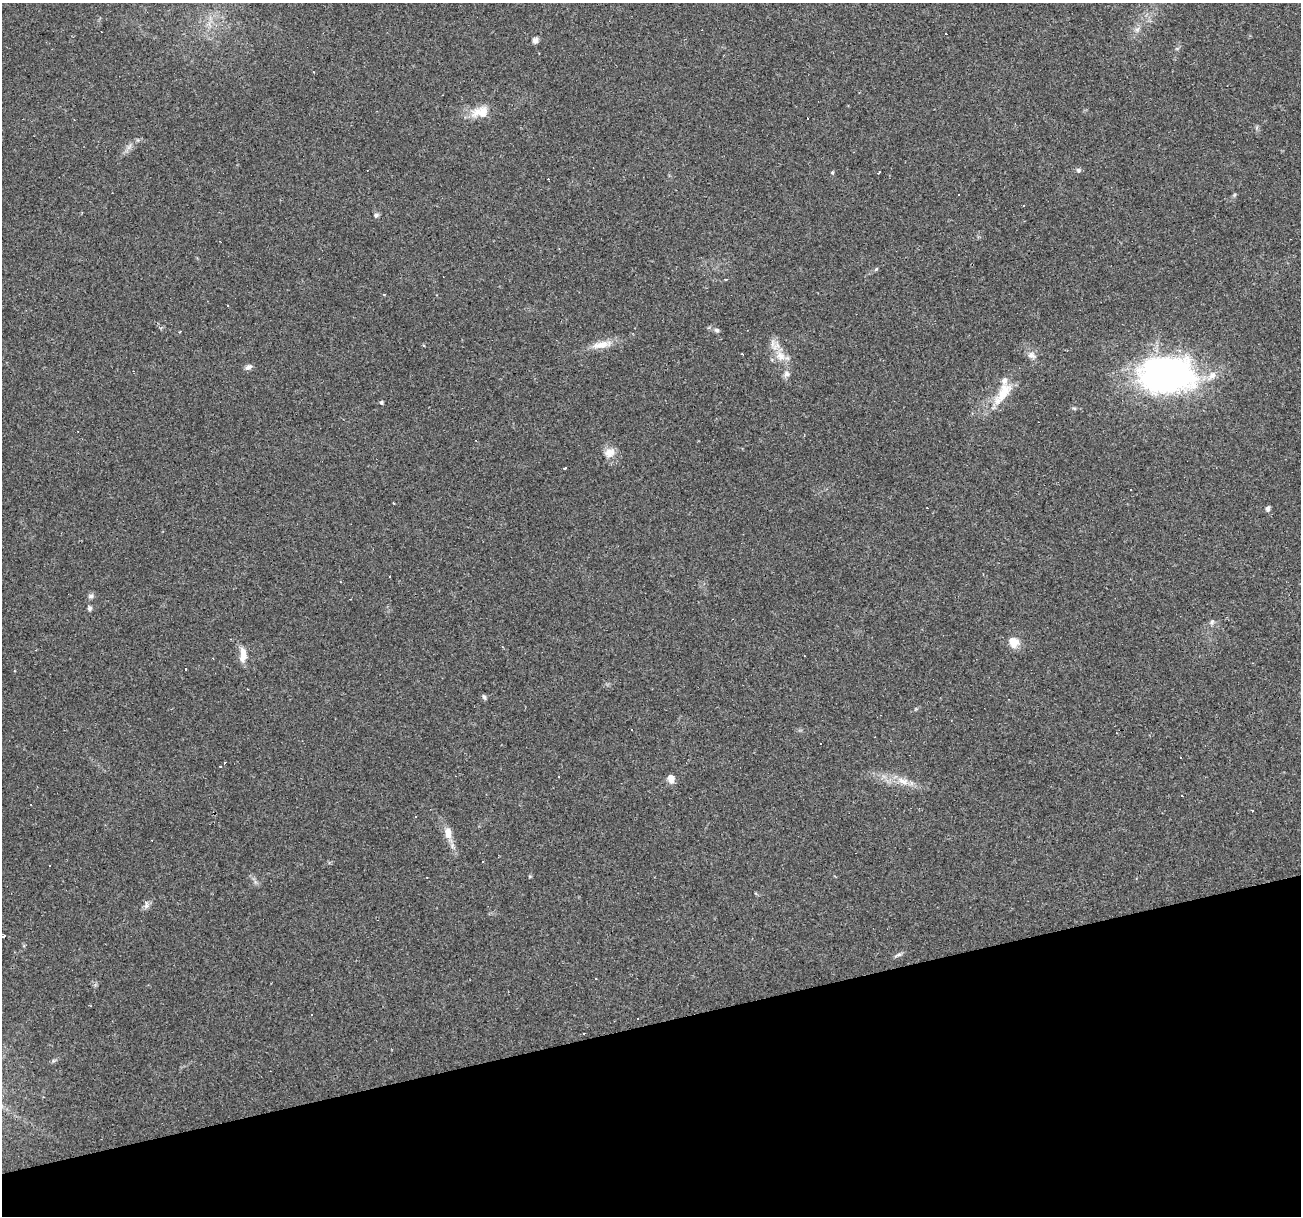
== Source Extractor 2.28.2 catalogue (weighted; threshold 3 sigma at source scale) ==
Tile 14 of 4 x 4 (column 2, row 4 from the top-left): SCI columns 1299-2597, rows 47-1260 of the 5194 x 4998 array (HDU 1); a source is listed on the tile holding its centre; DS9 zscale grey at full resolution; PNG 1303 x 1218 px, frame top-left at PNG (2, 3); no overlay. Shown black and unused: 16% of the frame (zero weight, under 2 of 3 exposures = <1% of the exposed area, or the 3 px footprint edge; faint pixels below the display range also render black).
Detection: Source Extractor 2.28.2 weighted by HDU 2 'WHT'; one run over the whole footprint, this tile lists its part. Background 0.0476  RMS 0.0041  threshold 0.0186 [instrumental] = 3 sigma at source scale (4.5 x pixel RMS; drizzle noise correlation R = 1.50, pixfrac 1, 0.0396/0.0396 arcsec/px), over >= 5 px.
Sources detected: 81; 26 cosmic-ray / hot-pixel residue — not listed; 3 inside a brighter listed object's ellipse — not listed separately; the other 52 listed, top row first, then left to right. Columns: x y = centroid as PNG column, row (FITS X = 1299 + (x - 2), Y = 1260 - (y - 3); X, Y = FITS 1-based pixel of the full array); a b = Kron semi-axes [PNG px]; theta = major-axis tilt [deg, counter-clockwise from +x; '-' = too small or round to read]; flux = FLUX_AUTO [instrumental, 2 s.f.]
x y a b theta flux
1137 29 8 6 54 1.4
535 40 8 7 - 1.4
313 72 3 2 - 0.28
477 112 19 13 38 5.6
808 118 3 3 - 1.4
129 146 9 3 45 1.2
1078 170 7 6 - 0.94
832 172 4 4 - 0.47
879 172 3 2 - 0.59
1023 206 3 2 - 0.36
376 215 7 5 32 1
876 269 6 4 45 0.51
725 280 3 3 - 2.2
717 330 6 6 - 0.98
602 345 29 9 11 5.8
742 354 3 2 - 0.38
780 355 19 12 -47 6.3
1032 355 11 9 -25 2.3
248 367 10 6 29 1.6
787 374 9 7 -47 1.7
1167 375 61 38 -1 120
1003 393 39 14 56 11
381 402 4 4 - 0.74
1074 408 6 4 -18 0.57
609 452 15 12 27 4.1
564 469 4 2 - 0.62
1268 509 6 5 - 1.4
389 577 3 2 - 0.64
340 582 3 2 - 0.3
91 596 7 7 - 1.2
89 608 6 5 - 0.97
1212 622 8 5 59 1
1013 642 12 11 - 5.3
502 647 3 2 - 0.41
243 655 20 8 89 4.3
213 658 3 2 - 0.37
484 697 7 5 -62 0.79
1180 757 2 2 - 0.36
225 762 3 2 - 0.36
671 778 9 7 -80 3.1
903 781 18 8 -19 4.7
31 805 2 2 - 0.23
1252 811 3 3 - 0.78
416 816 2 2 - 0.35
448 833 14 8 -78 4.3
482 862 3 2 - 0.44
530 876 6 3 19 0.4
146 905 12 5 89 1.5
4 936 4 3 - 2.5
898 955 13 4 18 1
595 978 3 2 - 0.44
637 1019 3 3 - 0.91
Isophote crosses this tile's border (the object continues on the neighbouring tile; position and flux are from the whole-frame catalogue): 1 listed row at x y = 4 936